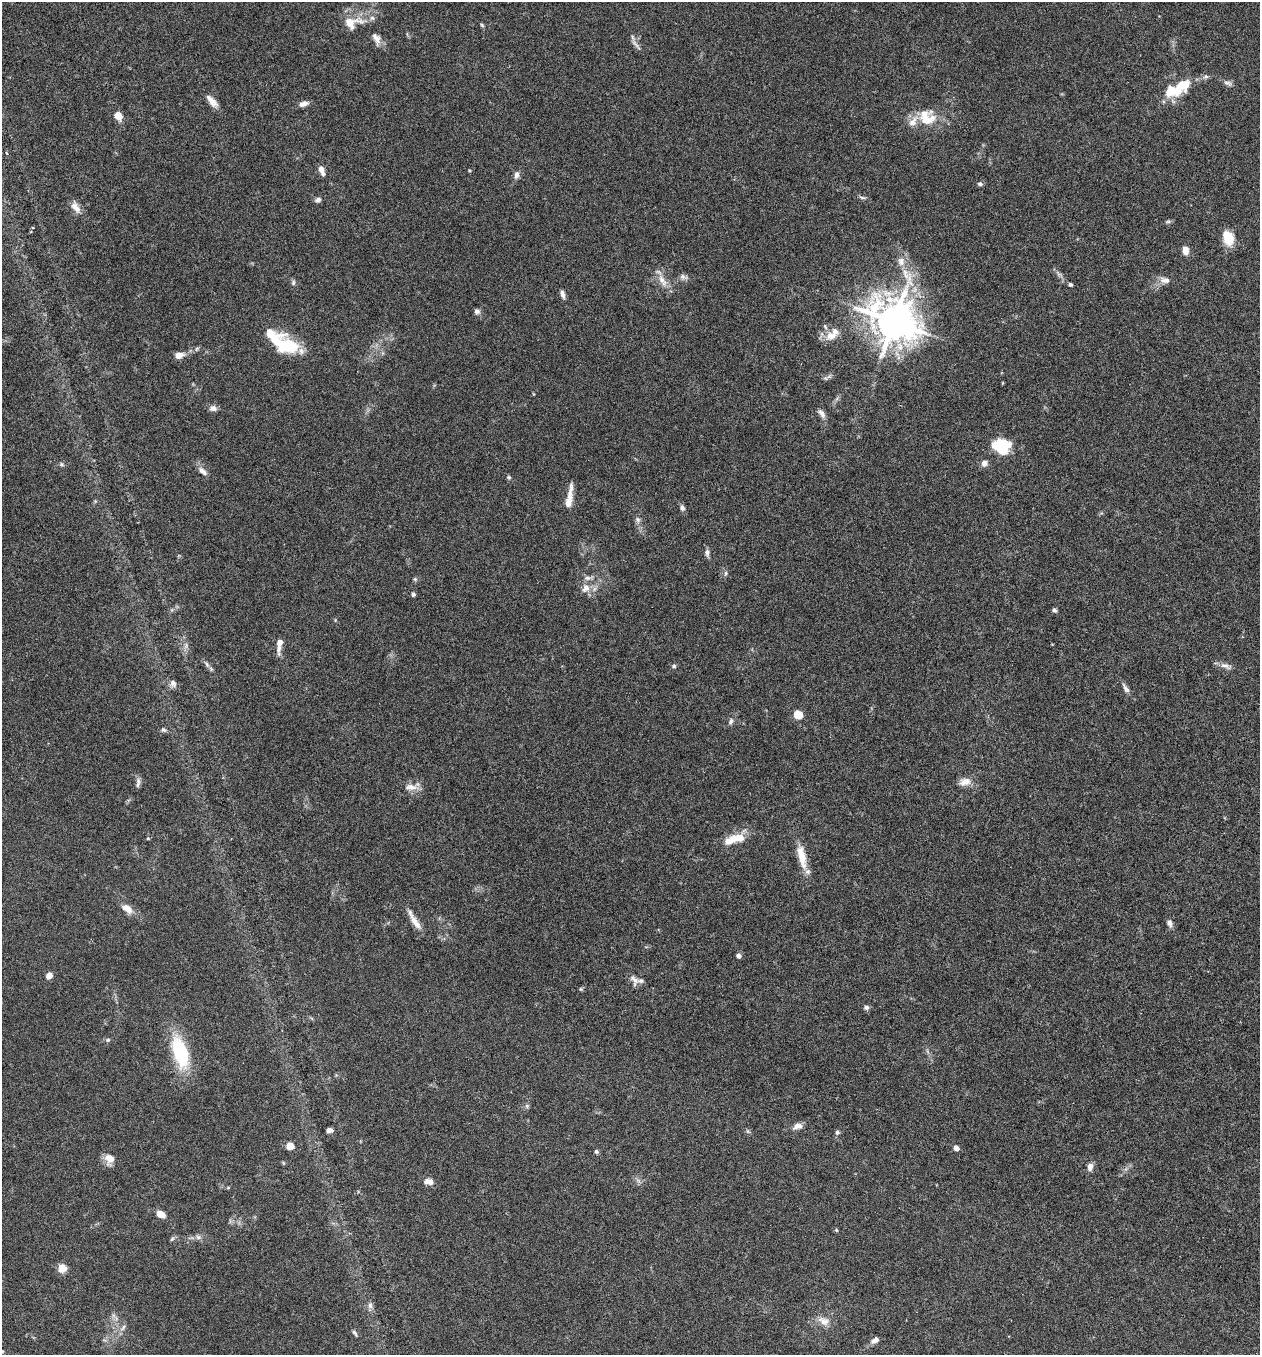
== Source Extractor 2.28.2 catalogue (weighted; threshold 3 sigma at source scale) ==
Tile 6 of 4 x 4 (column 2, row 2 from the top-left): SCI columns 1450-2707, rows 2736-4088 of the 5544 x 5467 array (HDU 1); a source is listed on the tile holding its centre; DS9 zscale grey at full resolution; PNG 1262 x 1357 px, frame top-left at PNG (2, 2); no overlay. Nothing masked; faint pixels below the display range render black.
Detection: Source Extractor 2.28.2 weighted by HDU 2 'WHT'; one run over the whole footprint, this tile lists its part. Background 0.0173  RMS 0.0019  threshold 0.00788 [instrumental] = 3 sigma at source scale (4.09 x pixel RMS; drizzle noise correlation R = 1.36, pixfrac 0.8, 0.05/0.05 arcsec/px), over >= 5 px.
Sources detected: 113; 6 inside a brighter object's white glare — not listed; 8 inside a brighter listed object's ellipse — not listed separately; the other 99 listed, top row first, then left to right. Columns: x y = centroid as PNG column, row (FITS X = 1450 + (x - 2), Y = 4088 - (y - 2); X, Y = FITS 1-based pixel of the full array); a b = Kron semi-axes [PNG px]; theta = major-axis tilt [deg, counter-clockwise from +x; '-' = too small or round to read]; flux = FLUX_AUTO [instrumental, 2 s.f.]
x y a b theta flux
352 22 32 16 10 4.1
482 25 7 3 -37 0.23
376 39 18 9 -66 1.2
636 44 19 5 -48 0.73
1206 77 7 6 - 0.44
1227 83 12 6 -10 0.57
1183 85 15 14 - 3.5
212 101 19 7 -48 1.4
303 104 11 6 17 0.92
118 116 8 6 -55 2.2
927 120 29 17 19 4.4
6 153 4 3 - 0.17
321 170 13 6 -70 1
469 170 4 3 - 0.15
516 175 11 6 75 0.76
980 184 7 5 -25 0.39
862 197 10 4 -6 0.36
318 200 9 6 29 0.52
75 207 16 8 -54 1.4
1168 222 8 4 8 0.33
1228 238 17 11 -68 3.6
1185 250 10 7 -83 1.3
901 261 13 11 -86 1.5
683 277 11 6 -21 0.62
662 280 23 8 -62 1.8
1165 280 15 9 -5 1.3
293 282 7 5 89 0.38
1070 284 5 4 - 0.31
563 294 8 5 -75 0.77
477 311 7 6 - 0.6
894 321 15 13 -43 490
831 336 17 11 17 2.1
290 348 19 16 43 4.8
196 349 6 4 71 0.26
179 355 11 7 11 1.3
825 378 6 5 - 0.31
213 408 10 7 -2 0.76
821 413 13 6 -49 0.78
998 446 23 12 12 6.1
984 463 7 6 - 0.96
62 464 6 5 - 0.31
203 471 15 7 -43 0.95
509 477 6 5 - 0.28
569 497 30 6 81 2.1
682 508 8 6 -70 0.59
637 519 7 7 - 0.5
707 553 10 6 -85 0.6
725 573 8 4 82 0.33
415 579 5 5 - 0.29
586 588 12 10 58 1.5
413 594 4 4 - 0.44
1054 610 5 4 - 0.44
279 649 13 7 79 0.99
207 664 10 5 -55 0.58
674 666 6 5 - 0.34
1225 666 16 7 -23 0.98
173 683 10 8 -81 0.79
1126 688 14 6 -59 0.76
798 715 5 5 - 6.9
731 721 10 6 68 0.56
163 730 8 6 -12 0.43
965 782 16 9 15 1.5
138 783 14 5 83 0.6
411 787 17 8 -2 1.5
148 838 5 4 - 0.17
731 840 26 10 28 3.3
802 857 33 10 -78 3.5
127 908 14 8 -34 1.8
415 922 24 8 -57 1.8
1170 923 9 7 -72 0.69
739 956 5 5 - 0.58
49 976 6 6 - 1.3
634 979 17 9 -63 1.1
581 989 5 5 - 0.24
866 1007 6 6 - 0.48
108 1040 7 5 21 0.32
180 1052 29 14 -73 13
527 1106 6 5 - 0.35
798 1126 10 7 22 1.2
329 1130 6 5 - 0.83
748 1131 7 5 -59 0.31
837 1132 6 5 - 0.36
289 1146 5 5 - 3.2
956 1148 5 4 - 1.1
596 1151 5 5 - 0.36
109 1159 15 12 -87 1.6
1090 1167 10 7 78 0.86
429 1182 11 7 -8 1.2
228 1188 6 3 19 0.17
160 1214 8 6 -32 2.2
836 1230 5 4 - 0.19
198 1237 8 7 - 0.59
172 1239 7 4 45 0.3
62 1268 7 7 - 2.4
370 1305 10 6 -89 0.64
824 1321 18 11 -25 1.8
123 1327 12 5 50 0.64
354 1333 9 4 -50 0.37
875 1340 11 7 31 0.83